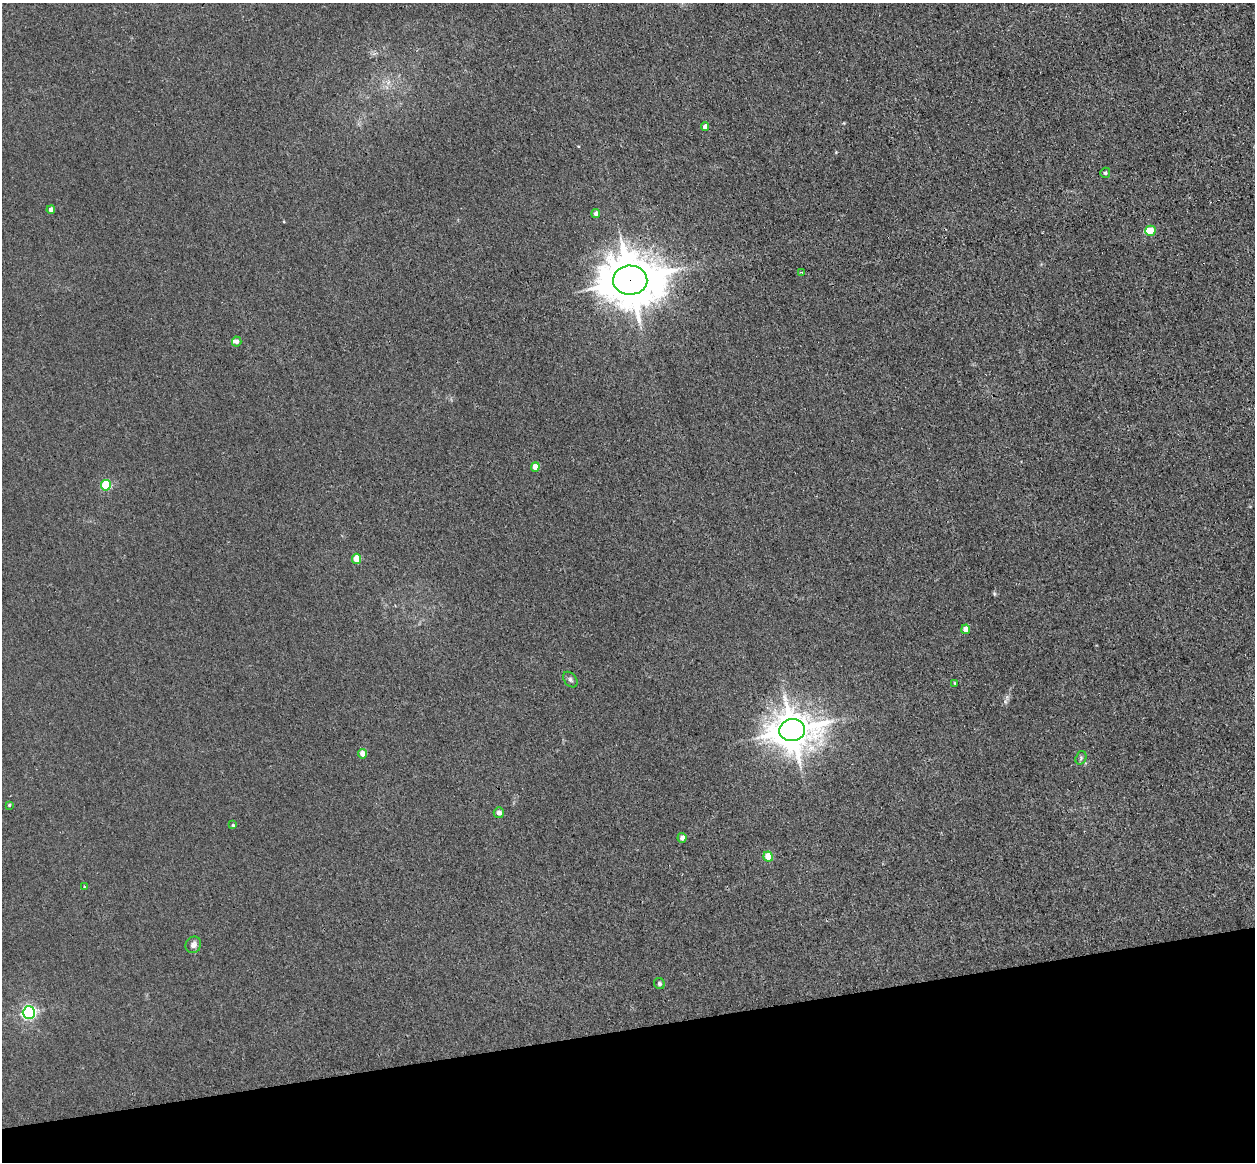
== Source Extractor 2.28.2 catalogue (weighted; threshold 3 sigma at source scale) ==
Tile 14 of 4 x 4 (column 2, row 4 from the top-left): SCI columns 1368-2620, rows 285-1444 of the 5241 x 5093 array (HDU 1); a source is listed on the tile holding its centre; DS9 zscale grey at full resolution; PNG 1257 x 1164 px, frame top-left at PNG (2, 3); each listed source drawn as its Kron ellipse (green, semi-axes under 4 px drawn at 4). Shown black and unused: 12% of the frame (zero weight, under 3 of 4 exposures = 6% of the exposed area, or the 3 px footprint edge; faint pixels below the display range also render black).
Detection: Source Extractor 2.28.2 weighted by HDU 2 'WHT'; one run over the whole footprint, this tile lists its part. Background 0.0213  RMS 0.0051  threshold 0.0228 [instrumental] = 3 sigma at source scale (4.5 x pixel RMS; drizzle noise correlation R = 1.50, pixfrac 1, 0.05/0.05 arcsec/px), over >= 5 px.
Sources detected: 28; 2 inside a brighter listed object's ellipse — not listed separately; the other 26 listed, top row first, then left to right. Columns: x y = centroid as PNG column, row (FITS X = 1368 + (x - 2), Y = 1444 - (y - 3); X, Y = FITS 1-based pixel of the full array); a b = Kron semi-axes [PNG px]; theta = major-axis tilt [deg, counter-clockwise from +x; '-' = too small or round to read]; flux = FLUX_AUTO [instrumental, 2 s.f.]
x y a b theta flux
705 127 4 4 - 2.6
1105 173 5 5 - 1
51 210 4 4 - 2.3
596 214 5 4 - 1.8
1150 231 5 5 - 7.6
801 272 3 3 - 0.48
630 280 17 14 -2 2500
237 342 5 4 - 1.5
535 467 4 4 - 6.2
106 485 5 5 - 30
356 559 5 4 - 10
966 629 5 4 - 3.4
570 680 9 6 -50 1.2
955 683 4 2 - 0.41
792 730 13 11 8 1400
363 754 5 4 - 4.2
1081 758 7 5 71 0.97
9 805 4 4 - 0.56
499 813 5 5 - 2.6
233 825 4 4 - 0.47
682 838 5 4 - 2.3
768 857 5 4 - 9.5
84 886 3 2 - 0.34
193 945 8 7 - 2.2
659 984 6 5 - 1
29 1013 6 6 - 110
Overlapping masked pixels (flux is a lower limit): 1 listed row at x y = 630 280